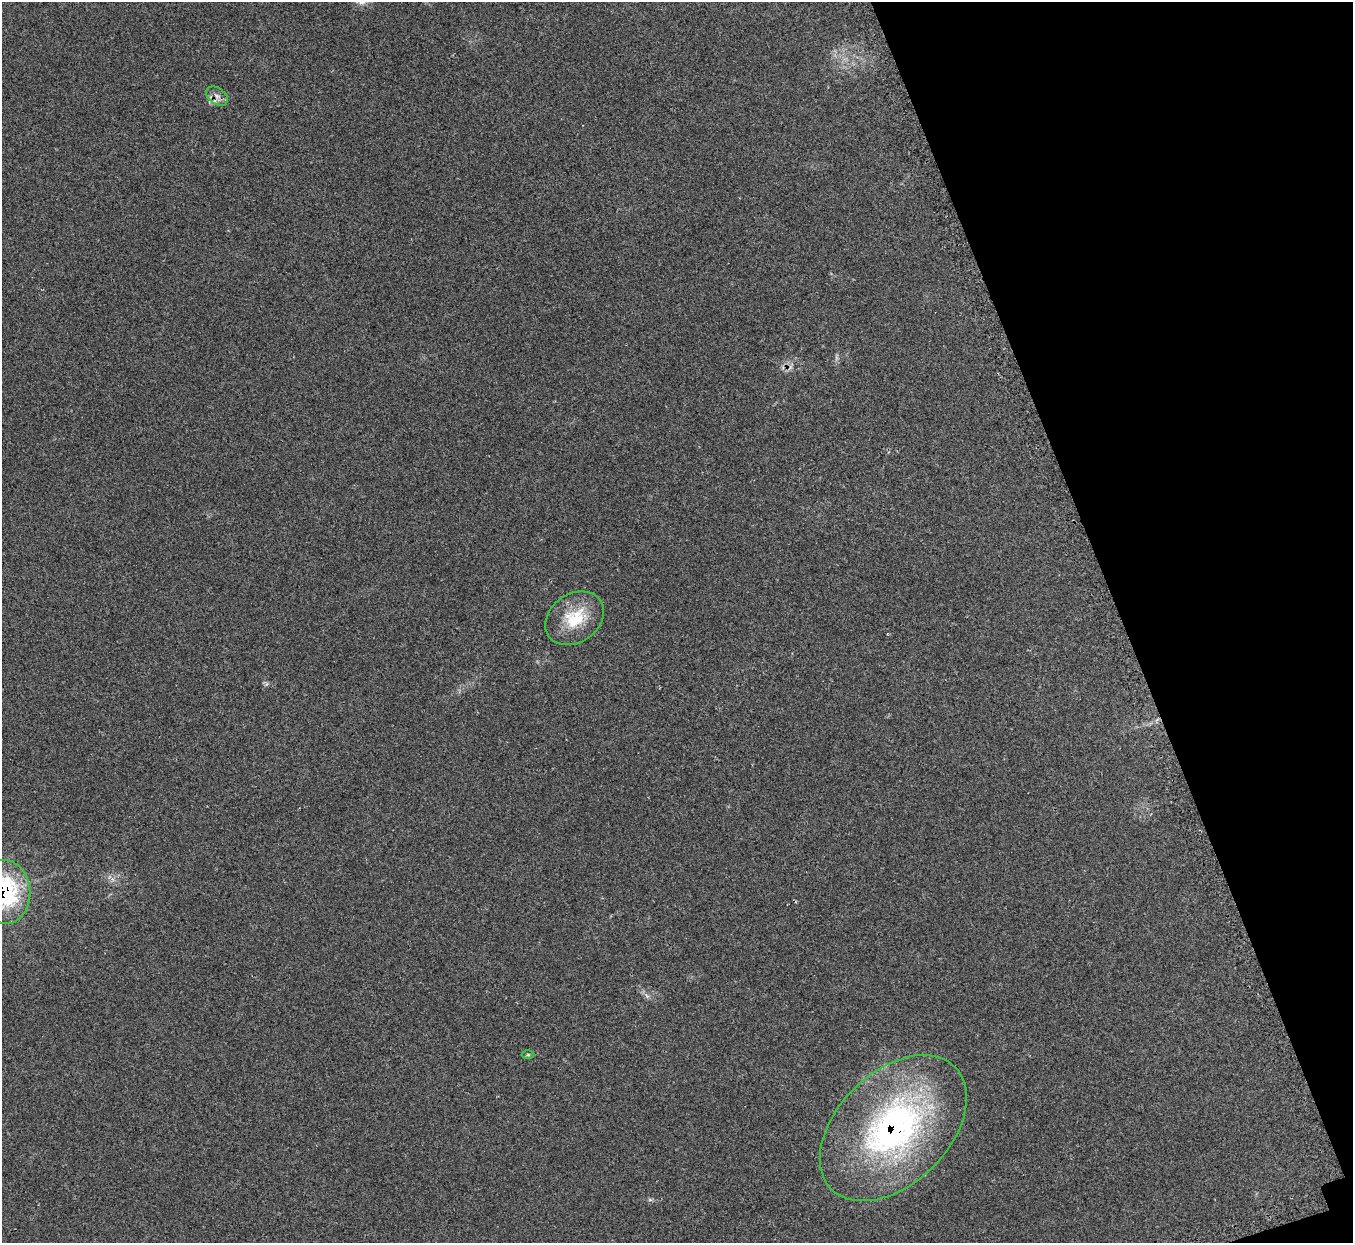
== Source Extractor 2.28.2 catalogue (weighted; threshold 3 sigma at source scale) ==
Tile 12 of 4 x 4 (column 4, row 3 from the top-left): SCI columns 4084-5434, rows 1426-2666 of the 5461 x 5457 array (HDU 1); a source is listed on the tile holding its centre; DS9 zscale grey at full resolution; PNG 1355 x 1245 px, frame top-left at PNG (2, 2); each listed source drawn as its Kron ellipse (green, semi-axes under 4 px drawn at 4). Shown black and unused: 17% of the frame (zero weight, under 2 of 3 exposures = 3% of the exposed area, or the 3 px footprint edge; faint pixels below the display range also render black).
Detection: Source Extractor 2.28.2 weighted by HDU 2 'WHT'; one run over the whole footprint, this tile lists its part. Background 0.152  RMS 0.0095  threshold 0.0428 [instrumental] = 3 sigma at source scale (4.5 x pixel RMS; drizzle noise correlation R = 1.50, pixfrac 1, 0.05/0.05 arcsec/px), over >= 5 px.
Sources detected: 5; all 5 listed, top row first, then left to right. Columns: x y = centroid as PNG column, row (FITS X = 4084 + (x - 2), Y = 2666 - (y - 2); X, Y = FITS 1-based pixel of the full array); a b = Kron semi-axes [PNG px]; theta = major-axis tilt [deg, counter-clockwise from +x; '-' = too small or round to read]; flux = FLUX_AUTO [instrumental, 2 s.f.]
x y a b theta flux
217 96 12 8 -35 5.5
575 618 31 24 35 37
5 892 32 25 -85 120
528 1055 6 4 0 1.3
893 1128 87 56 45 280
Overlapping masked pixels (flux is a lower limit): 3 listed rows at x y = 217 96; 5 892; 893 1128
Isophote crosses this tile's border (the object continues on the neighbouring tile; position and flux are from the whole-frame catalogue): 1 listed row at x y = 5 892